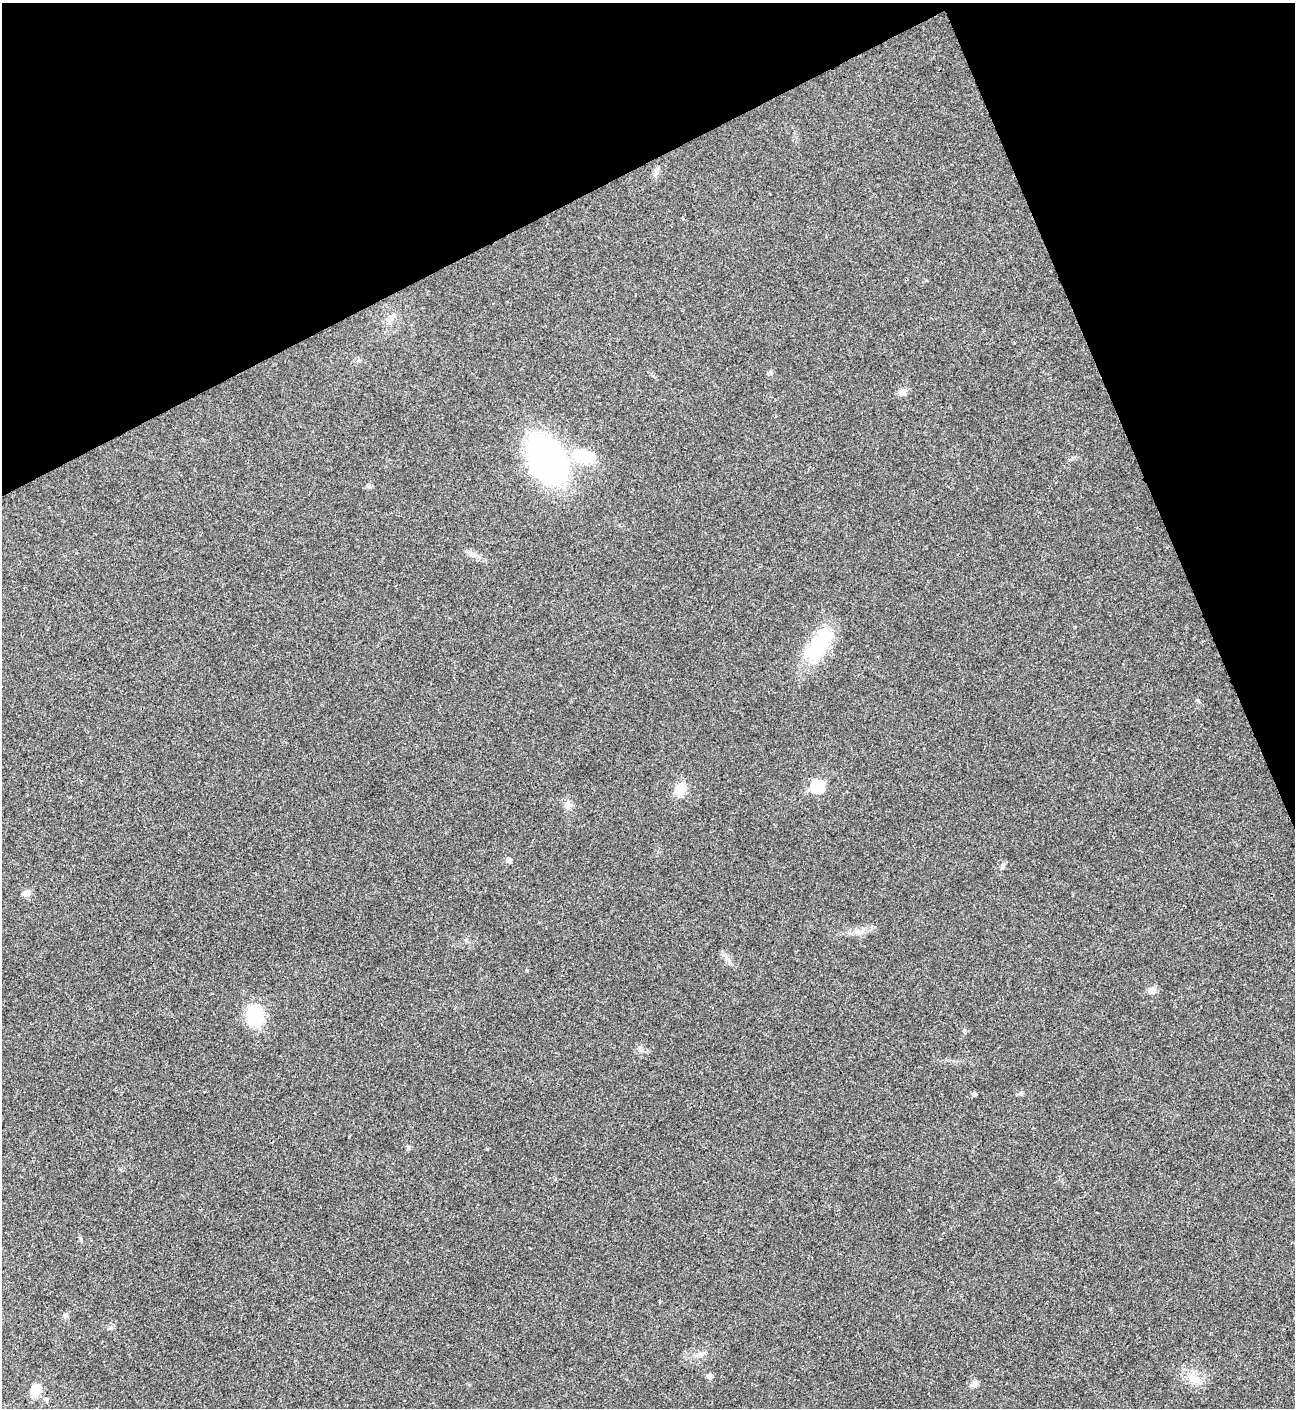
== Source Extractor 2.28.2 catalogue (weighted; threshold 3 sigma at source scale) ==
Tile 3 of 4 x 4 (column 3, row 1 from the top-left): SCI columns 2876-4168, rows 4219-5624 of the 5618 x 5630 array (HDU 1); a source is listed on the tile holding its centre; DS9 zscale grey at full resolution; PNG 1297 x 1410 px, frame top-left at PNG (2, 3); no overlay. Shown black and unused: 21% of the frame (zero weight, under 3 of 4 exposures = <1% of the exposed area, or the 3 px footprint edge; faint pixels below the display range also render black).
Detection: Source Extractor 2.28.2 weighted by HDU 2 'WHT'; one run over the whole footprint, this tile lists its part. Background 0.0196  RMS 0.0055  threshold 0.0249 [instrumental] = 3 sigma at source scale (4.5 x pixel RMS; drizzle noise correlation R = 1.50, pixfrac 1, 0.05/0.05 arcsec/px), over >= 5 px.
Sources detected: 25; all 25 listed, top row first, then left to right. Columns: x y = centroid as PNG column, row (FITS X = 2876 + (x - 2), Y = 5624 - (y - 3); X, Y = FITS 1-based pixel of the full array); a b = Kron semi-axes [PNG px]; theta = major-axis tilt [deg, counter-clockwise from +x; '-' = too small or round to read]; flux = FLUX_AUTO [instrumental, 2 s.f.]
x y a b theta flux
656 173 12 6 63 2
390 319 9 8 - 2.5
902 392 11 8 29 2.6
584 456 32 16 -13 19
547 460 46 30 -57 160
369 486 7 6 - 1.1
471 553 15 7 -21 3.1
818 647 48 21 58 31
817 786 7 6 - 40
681 789 13 10 69 9.3
568 805 9 8 - 2.8
509 860 5 5 - 2.8
26 893 9 6 1 3.2
1151 990 11 8 9 3
255 1015 24 17 -77 22
974 1094 5 4 - 1.2
408 1147 6 5 - 0.87
81 1239 7 4 -81 0.79
65 1316 7 6 - 1.3
110 1328 6 4 19 0.89
709 1376 7 5 1 1.3
1195 1379 15 9 -11 5.5
975 1384 9 8 - 2
36 1390 12 8 66 10
46 1399 5 5 - 0.92
Unlisted compact peaks at least as high as the median listed source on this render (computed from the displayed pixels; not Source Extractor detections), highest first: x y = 1003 864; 1197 700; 770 372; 729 962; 1021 1093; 487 1149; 642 1050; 964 1030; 527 970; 1075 627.